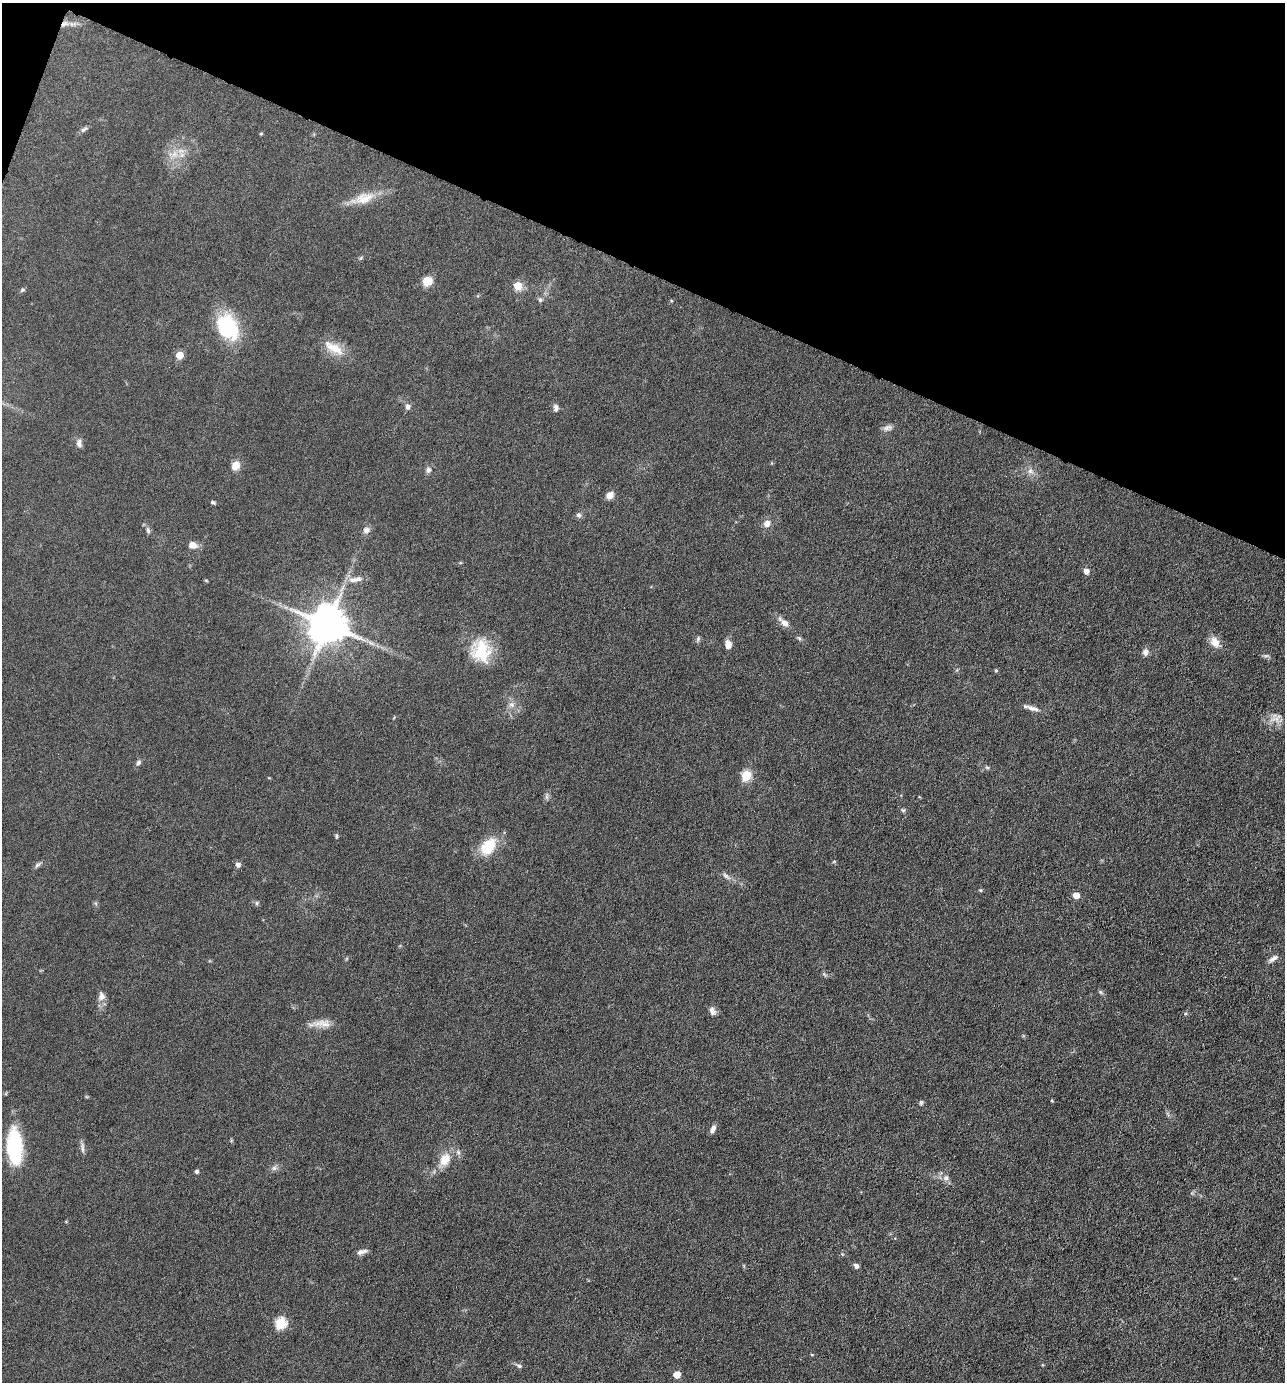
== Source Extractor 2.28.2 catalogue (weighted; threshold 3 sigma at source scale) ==
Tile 2 of 4 x 4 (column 2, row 1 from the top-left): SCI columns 1550-2832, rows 4143-5522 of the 5533 x 5522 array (HDU 1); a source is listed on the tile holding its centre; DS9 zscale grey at full resolution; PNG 1287 x 1384 px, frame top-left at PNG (2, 3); no overlay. Shown black and unused: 20% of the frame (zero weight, under 4 of 8 exposures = <1% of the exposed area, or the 3 px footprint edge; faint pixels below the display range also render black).
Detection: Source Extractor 2.28.2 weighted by HDU 2 'WHT'; one run over the whole footprint, this tile lists its part. Background 0.067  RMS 0.0053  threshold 0.0215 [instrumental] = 3 sigma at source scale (4.09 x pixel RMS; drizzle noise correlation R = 1.36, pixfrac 0.8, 0.05/0.05 arcsec/px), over >= 5 px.
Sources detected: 73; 1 inside a brighter object's white glare — not listed; the other 72 listed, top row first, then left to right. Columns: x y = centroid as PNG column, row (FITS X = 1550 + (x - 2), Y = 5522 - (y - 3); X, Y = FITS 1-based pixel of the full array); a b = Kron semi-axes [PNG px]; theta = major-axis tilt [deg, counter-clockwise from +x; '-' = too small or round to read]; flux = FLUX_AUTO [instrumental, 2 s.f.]
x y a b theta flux
64 24 11 5 33 2.1
84 129 11 5 32 1.3
261 134 4 4 - 0.49
174 154 8 7 - 2.7
364 198 27 14 14 9.2
427 281 10 8 18 6.9
518 286 5 5 - 15
22 290 7 4 27 0.75
540 300 6 6 - 1
227 327 28 21 -48 34
334 348 30 11 -29 8.8
179 355 5 5 - 13
408 407 7 6 - 1.7
556 408 9 6 -89 1.6
887 428 13 7 11 2
79 443 11 7 -88 2.1
236 465 8 7 - 6
428 470 8 7 - 1.5
1030 471 9 7 -27 2
610 495 8 7 - 3.8
213 502 6 4 -3 0.74
579 515 7 7 - 1.3
767 523 8 7 - 3.1
148 530 9 5 -74 1.3
366 530 9 7 57 2.2
192 545 10 7 -20 3.5
1086 571 6 5 - 2.9
355 579 21 7 9 4.1
206 580 5 3 - 0.43
784 623 11 7 -43 3.2
327 625 11 10 - 1600
799 638 7 4 -45 0.82
698 639 7 5 70 0.93
1215 642 13 9 -59 5
728 644 9 7 -82 3.2
481 652 29 23 85 18
1145 652 10 7 84 1.9
996 670 5 4 - 0.56
512 704 8 7 - 2.1
1033 708 18 6 -18 2.7
1275 719 15 6 4 3.2
139 762 7 5 47 1.2
987 767 5 5 - 0.71
746 775 5 5 - 28
547 796 10 4 86 1.1
903 810 6 4 -18 0.73
336 836 5 4 - 0.63
488 847 23 15 52 14
38 865 12 4 35 1.2
238 865 5 5 - 1.9
726 876 14 4 -42 1.7
1076 895 5 5 - 6.2
257 903 6 4 90 0.66
1273 958 14 6 34 2.1
1100 992 6 4 -70 0.69
102 996 13 9 -85 2.9
712 1011 11 7 -70 2.3
322 1023 27 9 0 5.3
1052 1101 4 3 - 0.41
921 1103 6 5 - 0.81
713 1129 9 5 63 2.1
15 1147 34 14 -88 36
82 1149 13 4 -80 1.5
445 1159 19 13 59 7.9
274 1168 7 6 - 1.4
196 1171 4 4 - 1.3
946 1178 8 8 - 1.9
360 1252 10 7 25 2.1
856 1266 6 5 - 1.5
280 1323 6 5 - 38
519 1366 7 5 -26 1
676 1375 5 5 - 8.1
Overlapping masked pixels (flux is a lower limit): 1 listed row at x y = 64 24